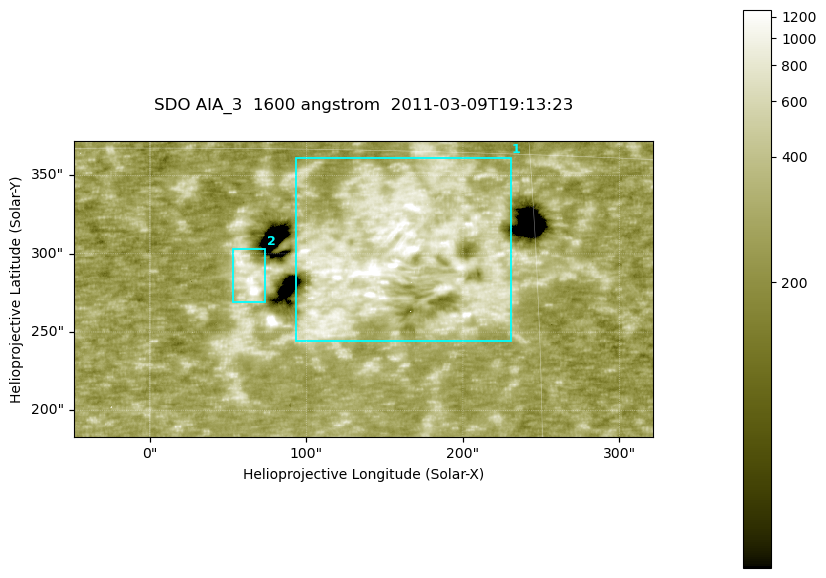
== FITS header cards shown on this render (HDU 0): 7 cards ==
TELESCOP= 'SDO     '           /
INSTRUME= 'AIA_3   '           /
WAVELNTH=                 1600 /
WAVEUNIT= 'angstrom'           /
DATE-OBS= '2011-03-09T19:13:23.969' /
CTYPE1  = 'HPLN-TAN'           /
CTYPE2  = 'HPLT-TAN'           /

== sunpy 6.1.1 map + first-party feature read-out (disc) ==
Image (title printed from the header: SDO AIA_3  1600 angstrom  2011-03-09T19:13:23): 607 x 311 px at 0.609 arcsec/px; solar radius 967 arcsec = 1587 px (partial field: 2.4% of the solar disc is inside the frame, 100% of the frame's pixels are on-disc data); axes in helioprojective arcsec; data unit not stated in the header (colour bar unlabelled)
Pointing: header CRPIX1/2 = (2052.59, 2044.23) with CRVAL1/2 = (0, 0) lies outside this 607 x 311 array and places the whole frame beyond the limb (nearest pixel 1.42 R_sun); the SolarSoft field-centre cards XCEN/YCEN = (136.3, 277.5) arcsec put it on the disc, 1867 arcsec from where CRPIX/CRVAL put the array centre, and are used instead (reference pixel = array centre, CRVAL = XCEN/YCEN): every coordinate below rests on XCEN/YCEN
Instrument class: DISC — disc imager (sunpy class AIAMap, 1600 A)
Bright regions (active regions / flare kernels): reference = the on-disc median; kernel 5 px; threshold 5 sigma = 395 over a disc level ~268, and >= 1.15x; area >= 188 px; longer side >= 4 px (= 2.4 arcsec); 2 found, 2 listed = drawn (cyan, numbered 1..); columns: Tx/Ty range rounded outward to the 2 arcsec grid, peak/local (2 s.f.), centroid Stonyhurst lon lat
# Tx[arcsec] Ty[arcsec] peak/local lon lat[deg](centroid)
1 92..232 244..362 6.3 +9 +11
2 52..74 268..304 5.7 +4 +10